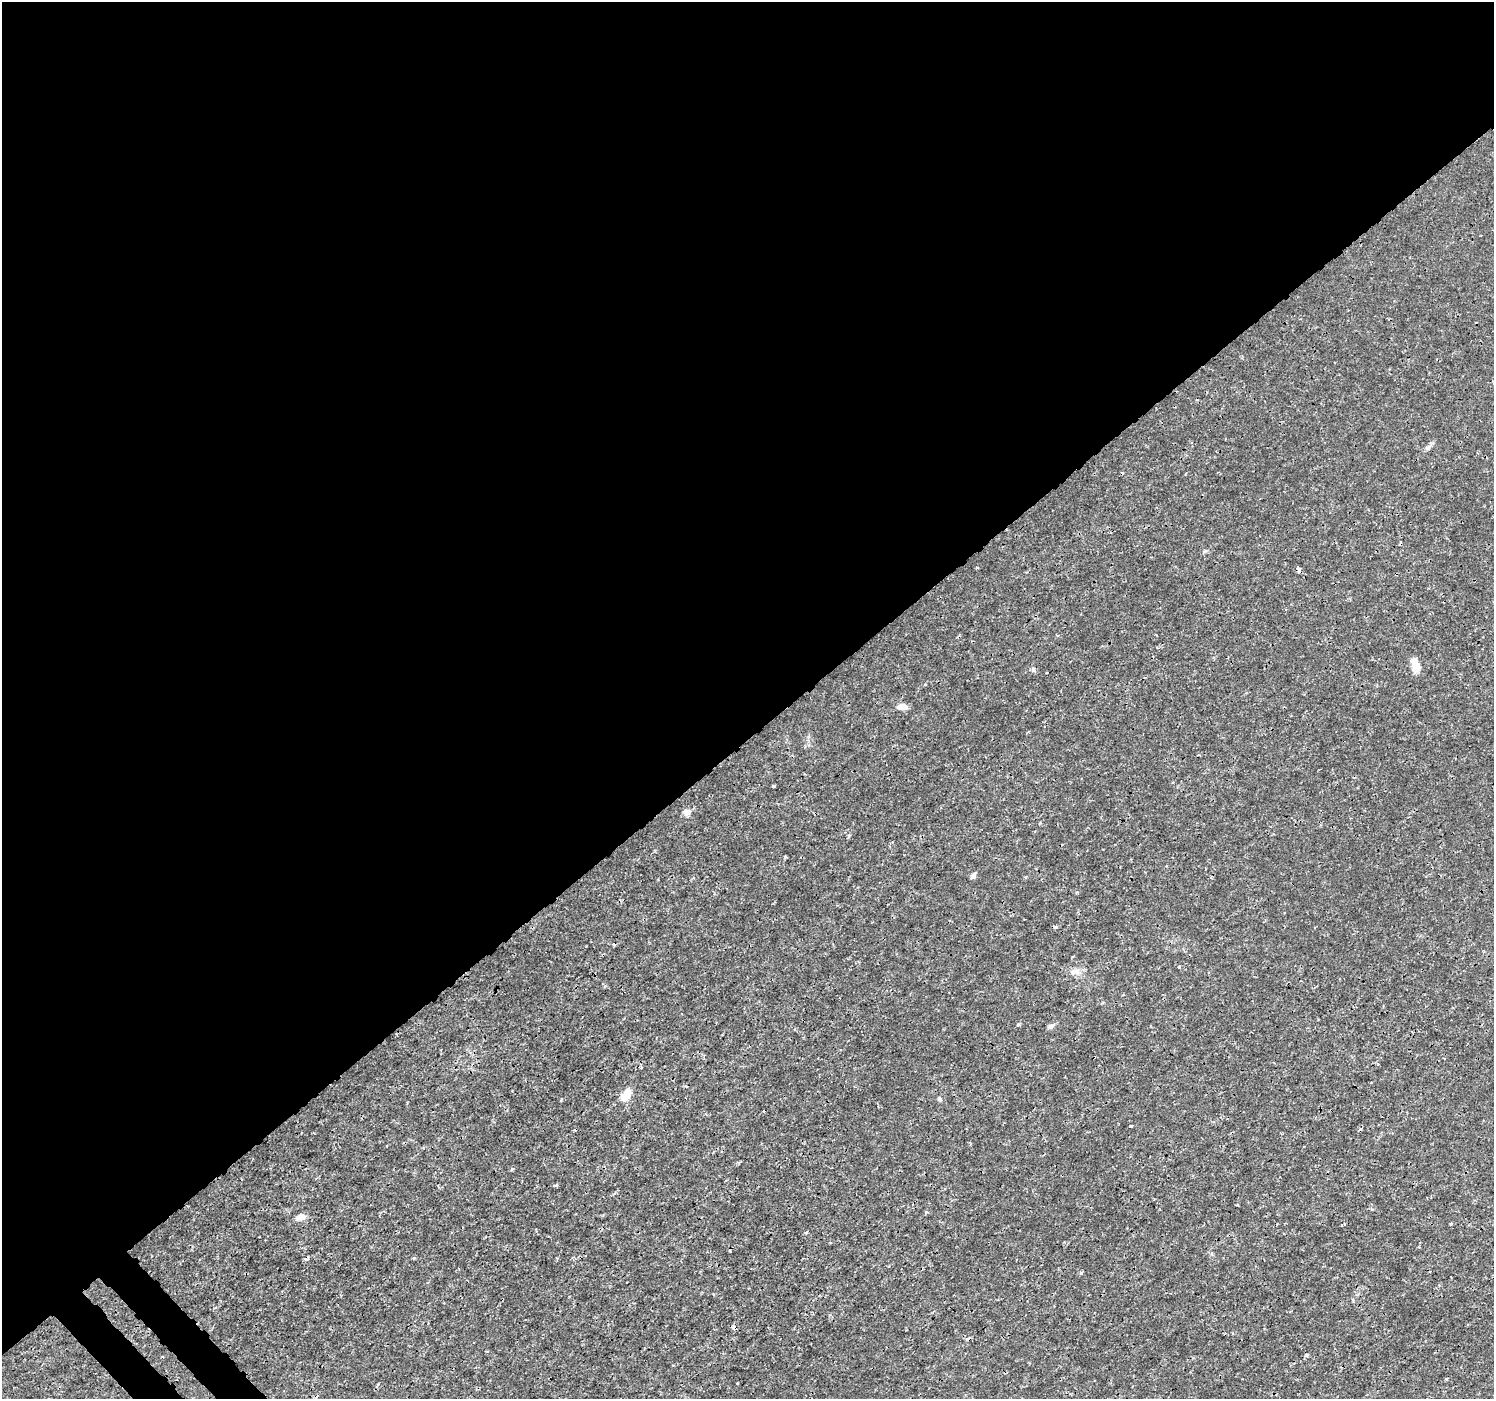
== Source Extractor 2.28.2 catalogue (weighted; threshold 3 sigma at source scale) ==
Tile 2 of 4 x 4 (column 2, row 1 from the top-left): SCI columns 1538-3029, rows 4378-5774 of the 6065 x 6025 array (HDU 1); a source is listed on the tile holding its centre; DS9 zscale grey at full resolution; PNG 1496 x 1401 px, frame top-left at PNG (2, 2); no overlay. Shown black and unused: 54% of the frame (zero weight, under 3 of 4 exposures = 5% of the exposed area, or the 3 px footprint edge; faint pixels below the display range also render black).
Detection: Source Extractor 2.28.2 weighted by HDU 2 'WHT'; one run over the whole footprint, this tile lists its part. Background 0.00109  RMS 8.0e-04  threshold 0.0036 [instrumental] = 3 sigma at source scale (4.5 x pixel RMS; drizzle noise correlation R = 1.50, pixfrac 1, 0.0396/0.0396 arcsec/px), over >= 5 px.
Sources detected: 30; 1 inside a brighter object's white glare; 5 cosmic-ray / hot-pixel residue — not listed; the other 24 listed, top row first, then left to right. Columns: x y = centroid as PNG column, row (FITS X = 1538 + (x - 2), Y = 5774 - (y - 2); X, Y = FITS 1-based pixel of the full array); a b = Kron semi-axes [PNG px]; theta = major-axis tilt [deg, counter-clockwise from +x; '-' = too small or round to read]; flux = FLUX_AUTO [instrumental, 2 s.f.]
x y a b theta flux
1427 448 6 6 - 0.16
1299 569 8 3 -76 0.29
1416 667 15 11 -37 0.65
1033 669 7 5 -77 0.16
1047 672 2 2 - 0.061
902 707 11 7 -1 0.62
773 786 3 3 - 0.11
687 812 10 9 - 0.36
973 876 7 5 49 0.25
1055 927 6 3 -41 0.11
1179 967 4 3 - 0.08
1077 971 9 8 - 0.43
1018 1025 4 4 - 0.15
1051 1026 9 5 16 0.21
626 1095 15 8 53 1.2
939 1099 6 4 -68 0.12
1131 1126 3 3 - 0.2
726 1180 3 3 - 0.067
556 1185 4 3 - 0.14
926 1212 4 4 - 0.12
301 1217 12 7 11 0.49
1451 1224 4 3 - 0.084
414 1258 4 3 - 0.12
1307 1355 5 4 - 0.11
Unlisted compact peaks at least as high as the median listed source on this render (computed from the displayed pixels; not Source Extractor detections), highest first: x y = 1081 1273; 512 1169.